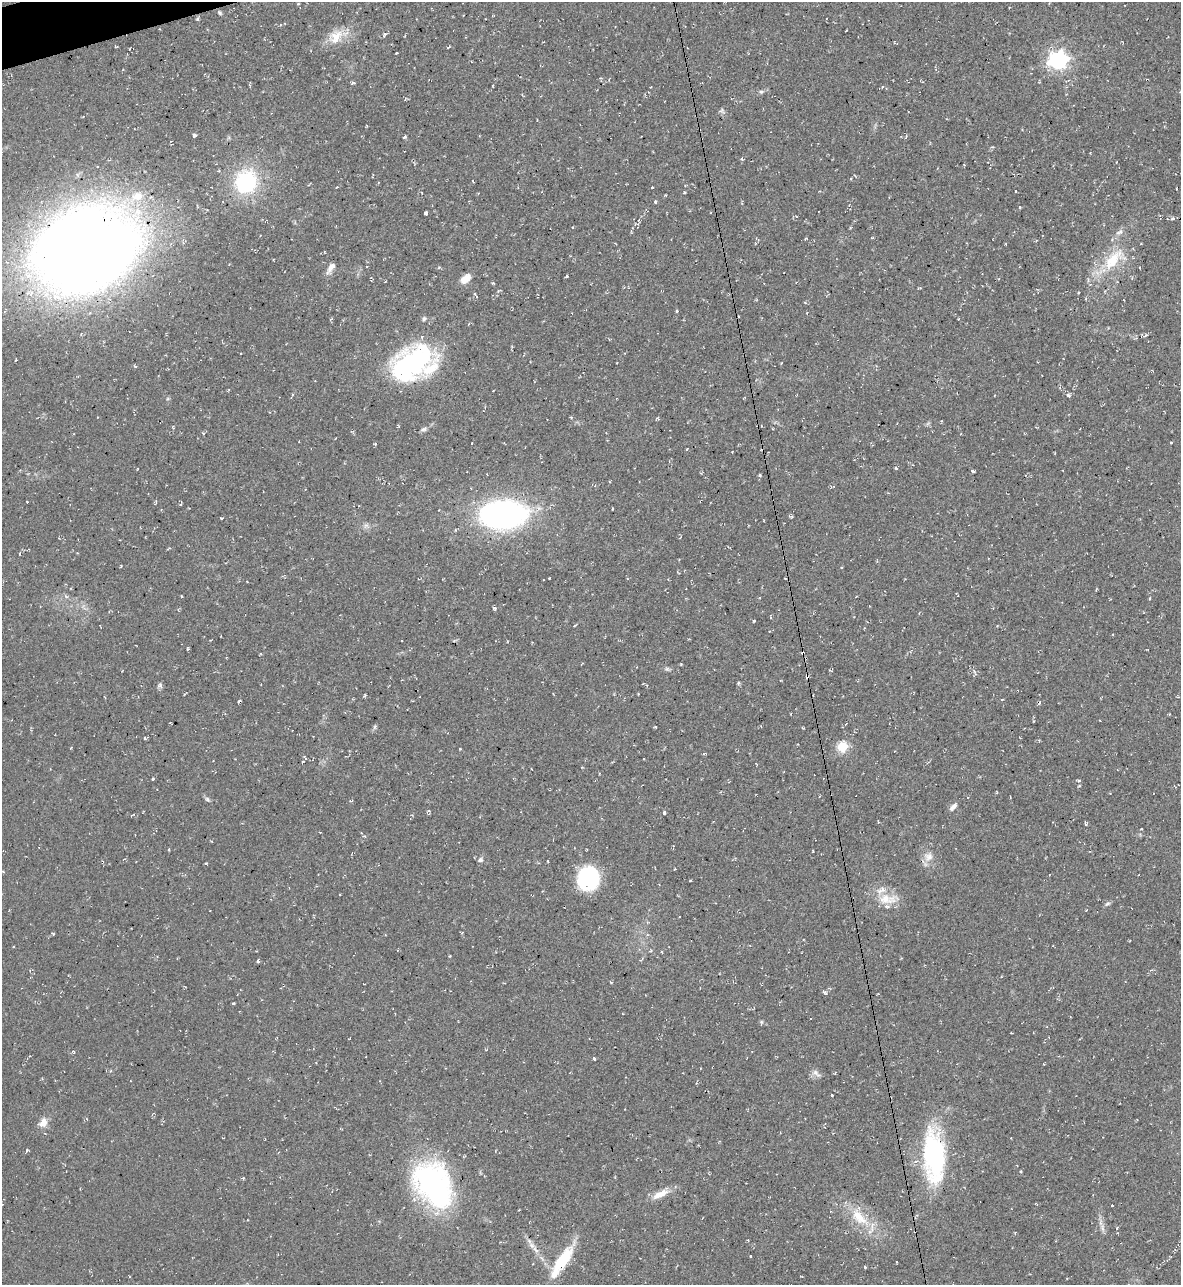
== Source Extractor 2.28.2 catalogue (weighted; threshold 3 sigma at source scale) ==
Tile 11 of 4 x 4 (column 3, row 3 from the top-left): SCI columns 2498-3676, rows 1285-2567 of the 5116 x 5134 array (HDU 1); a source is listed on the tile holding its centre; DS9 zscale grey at full resolution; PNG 1183 x 1287 px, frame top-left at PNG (2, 2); no overlay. Shown black and unused: <1% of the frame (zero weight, under 2 of 3 exposures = <1% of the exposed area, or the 3 px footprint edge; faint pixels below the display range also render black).
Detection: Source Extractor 2.28.2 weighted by HDU 2 'WHT'; one run over the whole footprint, this tile lists its part. Background 0.0389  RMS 0.0094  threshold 0.0424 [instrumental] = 3 sigma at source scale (4.5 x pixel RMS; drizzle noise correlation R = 1.50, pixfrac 1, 0.05/0.05 arcsec/px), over >= 5 px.
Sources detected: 134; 1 inside a brighter object's white glare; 10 cosmic-ray / hot-pixel residue — not listed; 4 inside a brighter listed object's ellipse — not listed separately; the other 119 listed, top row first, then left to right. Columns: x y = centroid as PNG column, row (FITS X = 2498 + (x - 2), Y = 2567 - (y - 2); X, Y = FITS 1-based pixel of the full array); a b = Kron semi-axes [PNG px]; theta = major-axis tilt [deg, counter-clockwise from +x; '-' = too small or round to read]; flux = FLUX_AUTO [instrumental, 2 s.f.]
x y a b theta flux
298 4 3 2 - 0.84
220 13 6 4 -58 1.4
197 19 5 4 - 1.2
385 34 6 4 75 1.6
336 37 24 15 46 18
895 43 5 3 - 0.85
449 47 6 2 35 0.86
1058 60 7 7 - 470
353 83 5 4 - 1.3
882 87 4 2 - 0.81
761 92 5 5 - 1.7
722 111 7 6 - 2.1
194 135 5 4 - 1.9
404 137 5 3 - 1.4
742 159 5 4 - 1.2
246 182 23 21 69 87
685 185 3 2 - 0.74
652 188 3 3 - 2
1016 191 3 2 - 0.91
684 193 4 3 - 0.84
137 196 19 13 19 19
655 202 4 3 - 1.8
1019 207 3 3 - 2.2
426 213 4 3 - 7.3
1172 219 4 4 - 2
638 224 5 5 - 1.6
1119 232 12 5 24 3.4
872 238 4 3 - 0.66
85 249 62 46 20 2400
1114 259 40 19 42 41
331 268 15 6 57 5.9
439 268 5 3 - 1
566 276 4 3 - 0.96
465 279 12 8 40 10
493 283 4 3 - 0.96
1078 293 3 3 - 2
475 294 5 3 - 1.2
677 311 3 3 - 2.2
424 319 7 5 19 2.1
1145 336 8 3 34 1.6
15 360 3 2 - 0.72
410 365 49 30 29 130
135 366 5 3 - 1.2
1069 395 5 4 - 2.5
424 429 9 5 18 2.4
1171 443 3 3 - 1.7
375 444 5 3 - 0.94
687 449 3 2 - 0.74
732 452 3 2 - 0.66
896 468 4 3 - 1.3
972 470 5 3 - 1.5
760 475 3 3 - 1.5
612 509 3 2 - 1
501 515 33 19 3 350
222 518 5 2 - 0.8
764 520 3 2 - 0.61
366 526 9 5 47 2.5
549 578 3 2 - 0.7
785 578 4 2 - 0.68
181 596 3 2 - 2
1150 598 3 3 - 1.2
494 608 4 4 - 1.7
754 620 4 3 - 0.89
188 649 4 3 - 1.1
1147 649 3 2 - 0.65
667 669 7 5 -42 1.8
807 677 5 3 - 3.6
739 683 5 3 - 1.2
160 685 7 6 - 2.2
364 696 5 3 - 0.99
1002 699 4 3 - 0.73
239 701 6 2 34 0.93
375 727 7 4 71 1.7
655 727 3 2 - 1
145 738 4 3 - 1.8
842 747 6 5 - 61
460 749 3 2 - 0.92
704 754 5 3 - 0.88
346 756 3 2 - 0.7
303 761 3 2 - 0.69
153 779 3 3 - 7.3
996 792 5 3 - 0.77
207 799 7 5 -45 2.1
953 806 11 5 47 4.1
664 813 3 3 - 16
132 815 7 2 32 0.81
1085 823 5 3 - 1.5
673 848 4 2 - 0.93
928 857 14 12 20 8.1
480 860 7 6 - 2.5
588 878 20 18 73 94
690 881 3 2 - 0.75
888 899 31 14 2 19
1107 904 8 5 30 2
53 934 4 3 - 0.93
258 961 4 3 - 1.5
611 983 5 3 - 0.65
824 992 8 4 -37 1.9
233 1003 3 3 - 1.7
761 1022 7 3 81 1.1
486 1050 4 3 - 0.77
73 1052 5 4 - 1
594 1058 4 3 - 5
816 1073 13 7 -39 4.3
835 1073 4 3 - 0.87
832 1095 3 2 - 1.1
43 1122 13 9 62 8.3
27 1150 5 3 - 1.5
934 1156 60 22 -86 130
433 1184 43 29 -60 230
660 1194 25 8 25 11
2 1204 3 3 - 0.89
1112 1206 3 2 - 0.71
859 1217 32 15 -41 29
1102 1228 12 6 -82 4.2
532 1245 11 6 -45 4.8
563 1260 42 12 55 38
897 1262 3 2 - 0.53
865 1267 3 3 - 1.3
Overlapping masked pixels (flux is a lower limit): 2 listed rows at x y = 85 249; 807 677
Isophote crosses this tile's border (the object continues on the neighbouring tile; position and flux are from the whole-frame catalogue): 1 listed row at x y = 2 1204
Unlisted compact peaks at least as high as the median listed source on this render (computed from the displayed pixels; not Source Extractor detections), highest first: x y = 1079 781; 681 664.